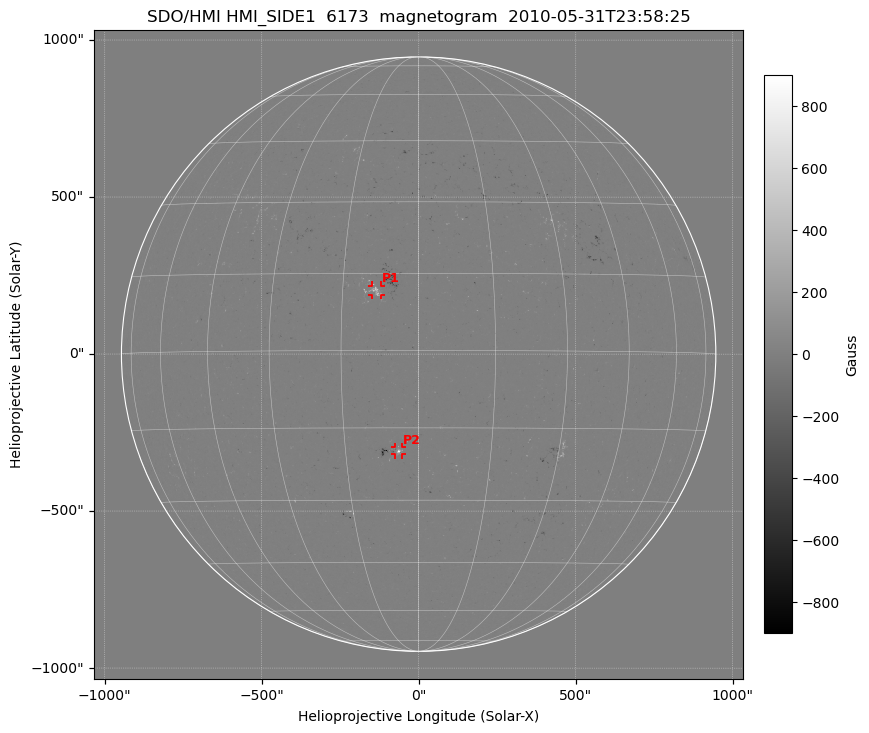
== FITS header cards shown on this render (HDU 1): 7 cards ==
TELESCOP= 'SDO/HMI'
INSTRUME= 'HMI_SIDE1'
WAVELNTH= 6173.0
DATE-OBS= '2010-05-31T23:58:25.50'
CTYPE1  = 'HPLN-TAN'
CTYPE2  = 'HPLT-TAN'
BUNIT   = 'Gauss'

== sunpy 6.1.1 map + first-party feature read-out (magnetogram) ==
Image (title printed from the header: SDO/HMI HMI_SIDE1  6173  magnetogram  2010-05-31T23:58:25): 1024 x 1024 px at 2.02 arcsec/px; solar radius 946 arcsec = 469 px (full disc in frame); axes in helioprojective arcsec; data unit Gauss (BUNIT, on the colour bar)
Off-disc pixels are blank (NaN) in the file (34% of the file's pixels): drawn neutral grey
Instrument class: MAGNETOGRAM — CONTENT/DPC_OBSR says magnetogram
Display: grey scale clipped to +-900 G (the 99.5th-percentile rule alone would give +-100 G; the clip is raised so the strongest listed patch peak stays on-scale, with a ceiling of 1500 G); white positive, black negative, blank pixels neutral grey
Flux patches: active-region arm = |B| over 17 px >= 100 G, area >= 69 px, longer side >= 11 px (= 22 arcsec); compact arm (3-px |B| >= 300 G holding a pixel >= 400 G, >= 4 px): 2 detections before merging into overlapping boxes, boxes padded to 11 px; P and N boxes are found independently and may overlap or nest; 2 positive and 0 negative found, all listed = drawn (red P1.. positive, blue N1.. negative; 2 of them under ~28 arcsec drawn as corner ticks so the feature stays visible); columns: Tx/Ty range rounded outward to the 5 arcsec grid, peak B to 10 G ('>+900(sat)' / '<-900(sat)' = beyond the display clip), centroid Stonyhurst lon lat
Positive patches:
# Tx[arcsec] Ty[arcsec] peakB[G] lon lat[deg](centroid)
P1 -150..-120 190..220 +880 -8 +12
P2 -75..-50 -320..-295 +850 -4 -20
Bipolar pairs: none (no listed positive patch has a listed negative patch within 0.25 R_sun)